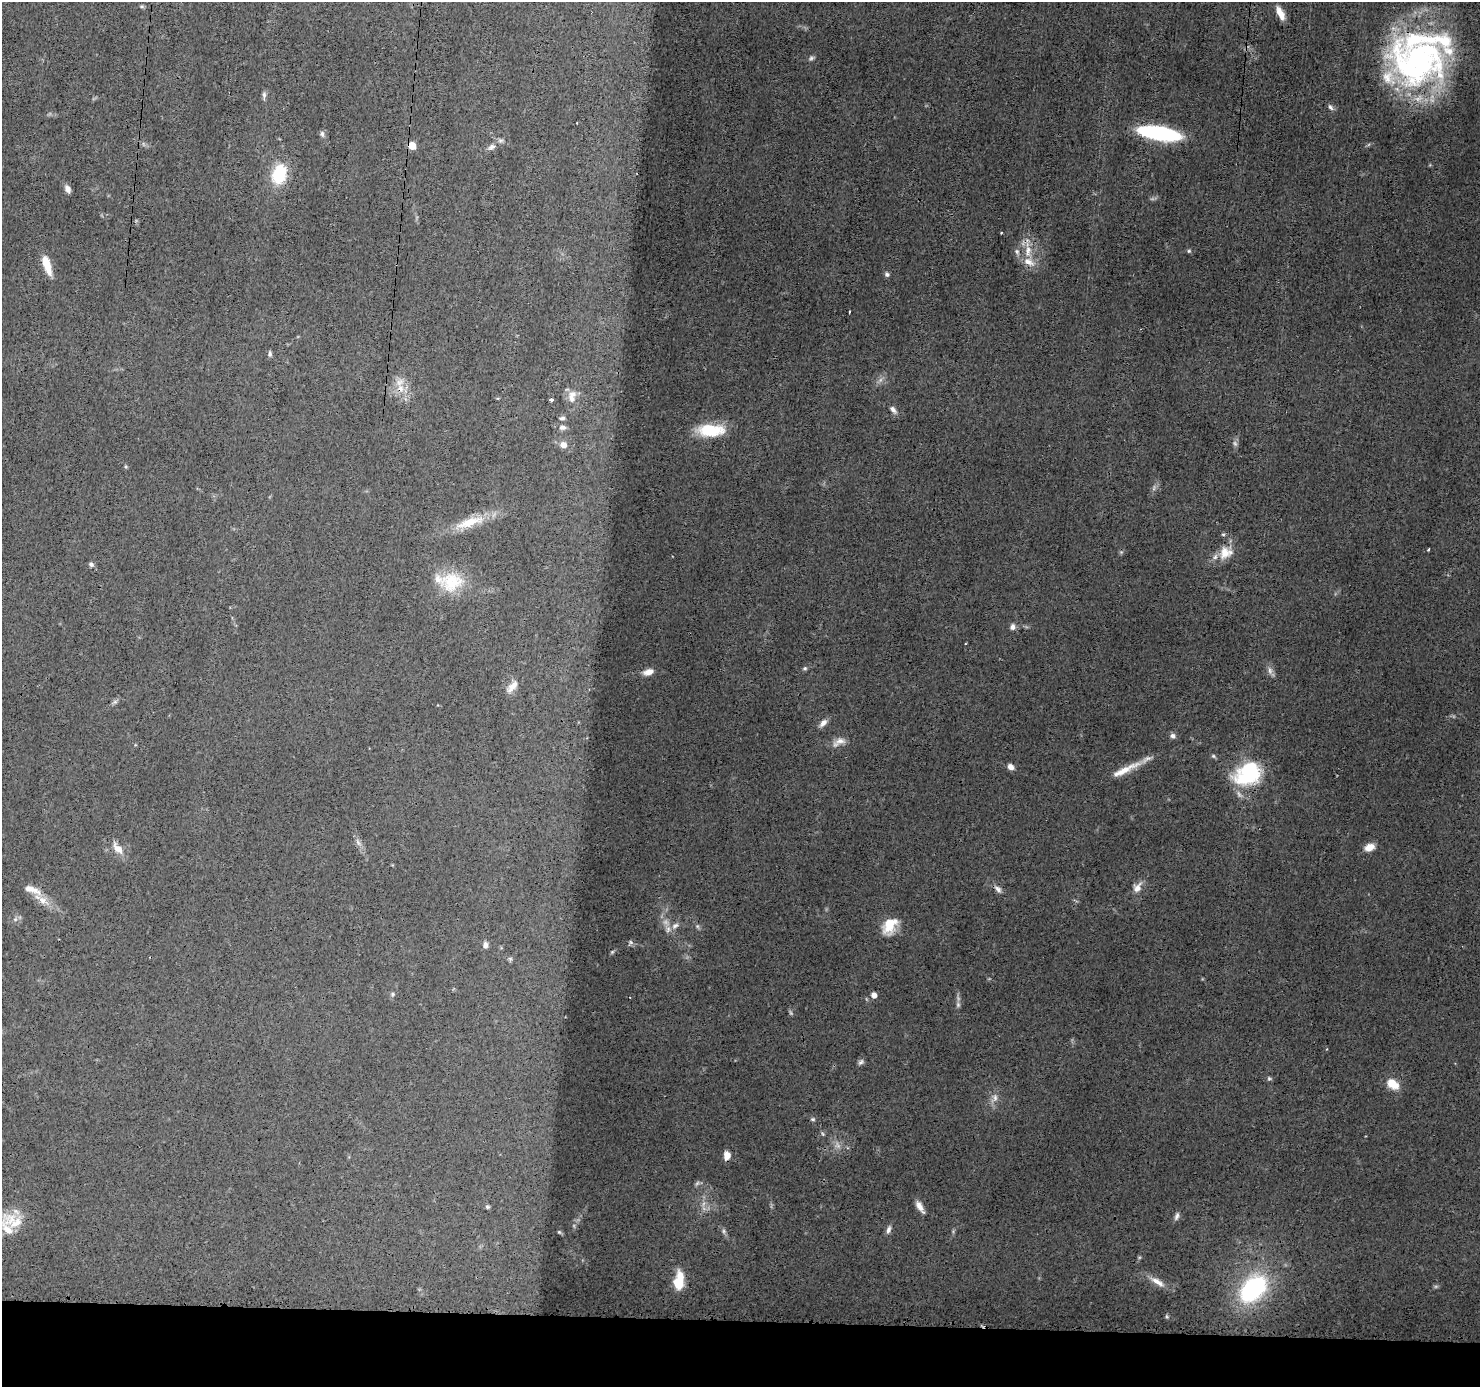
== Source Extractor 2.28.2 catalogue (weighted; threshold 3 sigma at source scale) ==
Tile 8 of 3 x 3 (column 2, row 3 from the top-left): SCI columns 1479-2956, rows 111-1495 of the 4435 x 4471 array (HDU 1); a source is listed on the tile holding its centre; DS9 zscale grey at full resolution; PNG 1482 x 1389 px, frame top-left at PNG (2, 2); no overlay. Shown black and unused: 5% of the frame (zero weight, under 3 of 4 exposures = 2% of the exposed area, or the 3 px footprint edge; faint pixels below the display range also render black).
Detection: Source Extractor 2.28.2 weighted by HDU 2 'WHT'; one run over the whole footprint, this tile lists its part. Background 0.0344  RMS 0.0034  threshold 0.0151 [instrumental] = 3 sigma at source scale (4.5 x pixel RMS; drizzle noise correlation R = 1.50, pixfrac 1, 0.05/0.05 arcsec/px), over >= 5 px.
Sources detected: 92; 5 too faint to see at this stretch — not listed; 6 inside a brighter listed object's ellipse — not listed separately; the other 81 listed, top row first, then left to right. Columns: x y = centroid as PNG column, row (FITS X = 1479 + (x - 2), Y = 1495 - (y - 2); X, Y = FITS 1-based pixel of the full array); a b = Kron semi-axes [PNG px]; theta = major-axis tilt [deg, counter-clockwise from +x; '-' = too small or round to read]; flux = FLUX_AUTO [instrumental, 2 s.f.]
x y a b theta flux
1280 13 17 7 -64 3.5
1417 61 68 53 7 110
264 95 11 5 -90 0.97
1330 107 9 5 -55 0.99
577 123 2 2 - 0.31
1159 133 32 10 -10 55
322 134 8 6 -82 0.84
412 146 5 5 - 8.5
491 147 11 7 31 1.5
279 174 20 13 74 16
68 189 8 5 -62 1.9
1001 232 4 2 - 0.3
1017 251 8 6 -50 0.95
1028 251 20 8 87 4.5
1189 251 5 4 - 0.44
47 265 21 7 -72 5.8
887 274 6 5 - 0.84
849 312 3 2 - 0.35
270 354 7 5 -82 0.7
401 388 10 8 -74 3.2
572 396 18 10 78 3.2
551 400 3 3 - 1.5
893 410 10 6 -50 1.3
562 418 7 4 8 0.68
563 427 9 6 0 1.2
711 430 32 13 0 13
1235 443 7 5 -46 0.84
563 445 7 6 - 2.4
1154 488 9 4 77 0.8
470 522 45 12 17 9.8
1223 534 5 3 - 0.44
1428 549 3 2 - 0.53
1225 553 19 16 24 5.7
91 564 6 5 - 0.81
451 582 32 25 9 14
1012 627 7 6 - 1.4
805 668 5 5 - 0.59
1270 671 10 6 -80 1.4
648 672 13 7 14 2.5
512 686 19 8 49 2.7
115 702 7 4 -18 0.57
823 723 12 6 47 1.8
1173 736 7 6 - 1.1
840 741 17 8 12 2.7
1213 756 5 5 - 0.53
1010 767 7 6 - 1.8
1125 770 44 7 26 6.3
1248 774 31 23 30 25
358 842 8 5 -46 0.95
1369 847 11 7 24 3.5
118 848 17 8 -49 3.3
1137 888 14 10 57 2.6
32 889 25 8 -19 3.5
998 889 11 6 -45 1.4
43 900 16 9 -35 3.6
675 926 11 6 27 1.5
890 926 21 14 56 7.2
630 942 8 6 47 0.79
485 945 7 5 -89 1.3
510 959 6 5 - 0.51
392 994 5 5 - 0.54
874 995 5 5 - 2.5
958 1005 7 6 - 0.79
861 1062 8 6 51 0.91
1269 1078 5 5 - 0.53
1393 1084 16 11 -35 4.7
995 1098 12 7 83 1.8
813 1119 6 4 -2 0.53
823 1134 6 4 -70 0.44
727 1156 9 7 84 2.8
697 1183 7 4 45 0.68
487 1207 5 4 - 0.56
920 1207 14 6 -58 2.4
1177 1216 11 6 70 1.1
14 1221 34 18 -19 9.6
888 1230 11 5 74 1.3
724 1231 7 4 -90 0.67
559 1232 5 4 - 0.39
679 1280 20 10 82 7.5
1157 1282 20 7 -29 3.3
1253 1289 24 16 45 51
Overlapping masked pixels (flux is a lower limit): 3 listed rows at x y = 412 146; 401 388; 1248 774